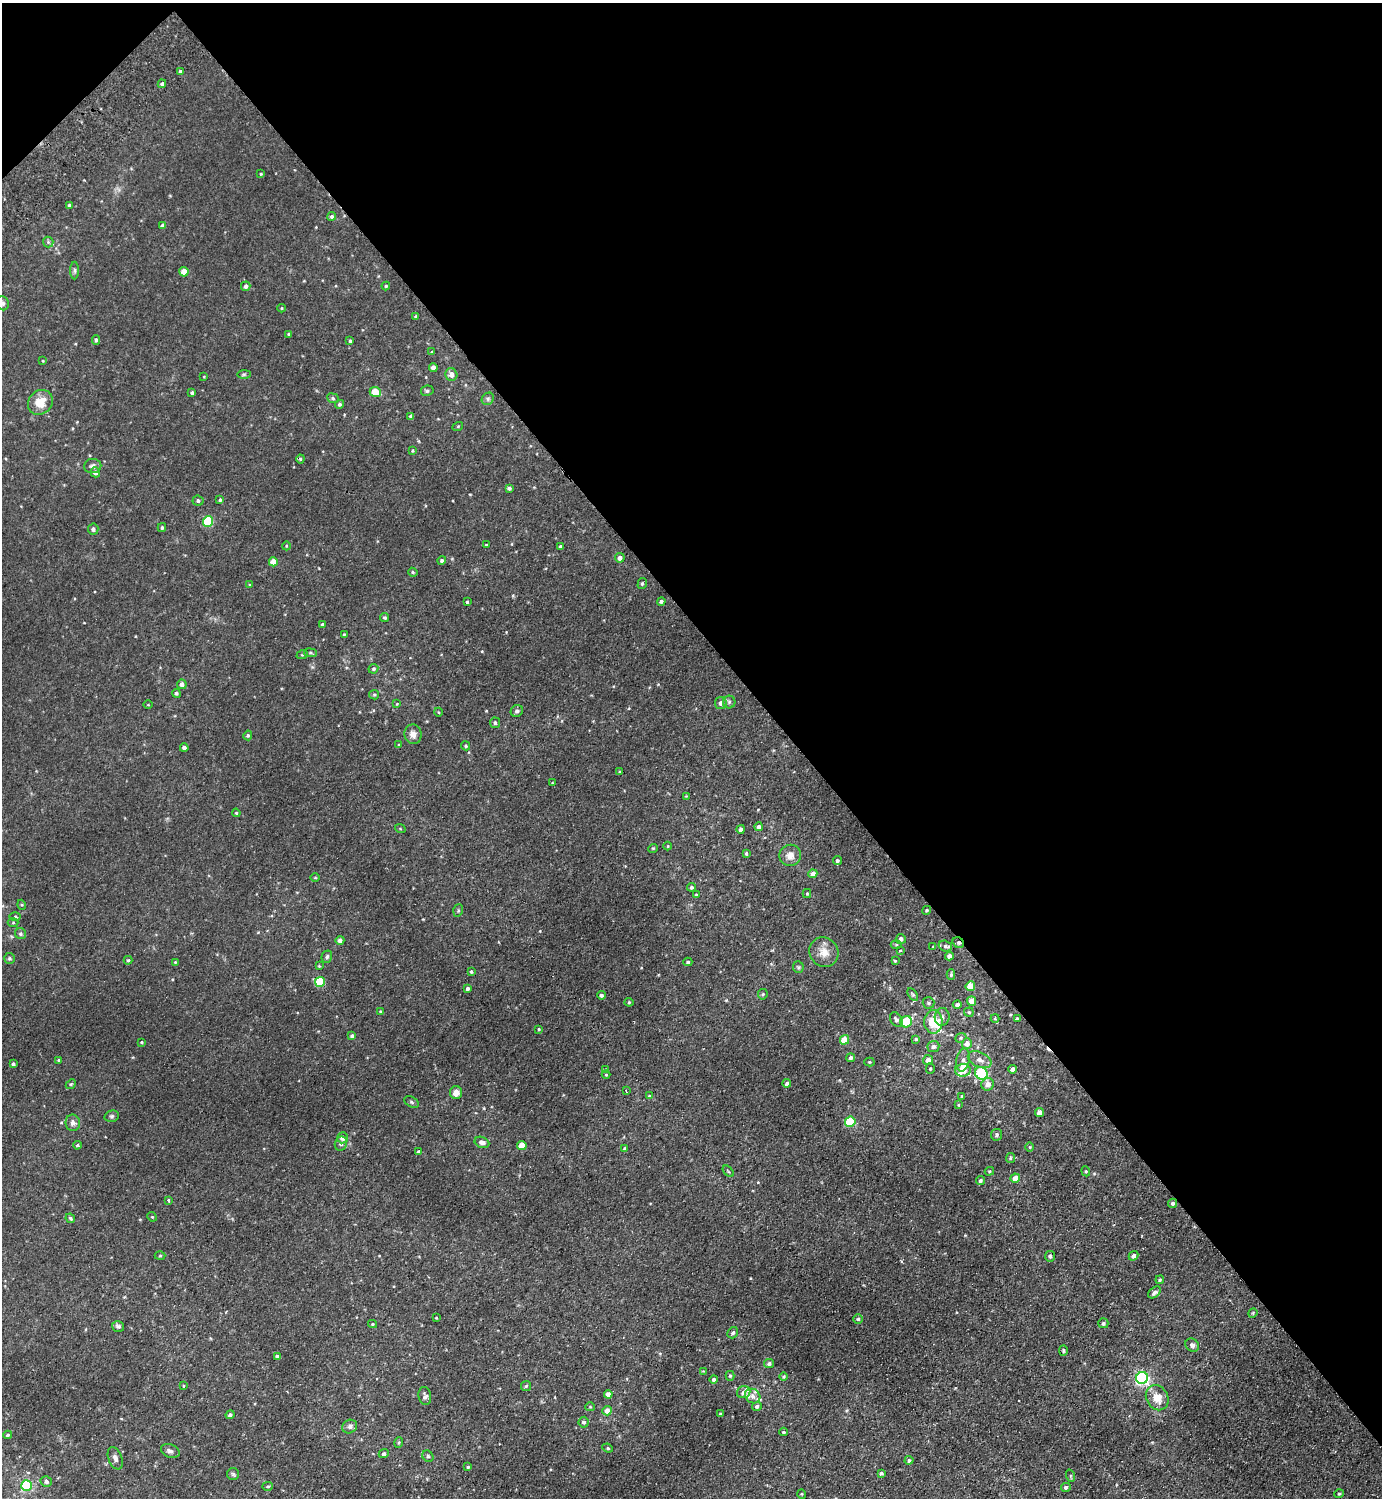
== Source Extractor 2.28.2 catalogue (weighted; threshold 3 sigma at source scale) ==
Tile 3 of 4 x 4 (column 3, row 1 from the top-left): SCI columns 2963-4342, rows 4532-6027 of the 6066 x 6072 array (HDU 1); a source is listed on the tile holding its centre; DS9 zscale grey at full resolution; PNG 1384 x 1500 px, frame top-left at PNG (2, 3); each listed source drawn as its Kron ellipse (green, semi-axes under 4 px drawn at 4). Shown black and unused: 43% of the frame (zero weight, under 2 of 3 exposures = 3% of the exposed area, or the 3 px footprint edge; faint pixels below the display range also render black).
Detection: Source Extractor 2.28.2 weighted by HDU 2 'WHT'; one run over the whole footprint, this tile lists its part. Background 0.0275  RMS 0.011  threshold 0.0484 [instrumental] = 3 sigma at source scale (4.5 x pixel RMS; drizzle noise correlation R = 1.50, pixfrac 1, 0.05/0.05 arcsec/px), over >= 5 px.
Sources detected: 253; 1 cosmic-ray / hot-pixel residue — neither listed nor drawn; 11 inside a brighter listed object's ellipse — not listed separately; the other 241 listed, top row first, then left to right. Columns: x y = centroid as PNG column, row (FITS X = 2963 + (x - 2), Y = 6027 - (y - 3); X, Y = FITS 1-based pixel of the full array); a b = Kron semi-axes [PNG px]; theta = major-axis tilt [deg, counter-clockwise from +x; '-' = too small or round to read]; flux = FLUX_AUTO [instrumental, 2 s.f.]
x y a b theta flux
180 71 3 2 - 1.4
162 84 4 4 - 1.7
261 174 4 3 - 0.94
69 205 4 3 - 1.3
332 216 4 4 - 2.1
162 226 4 4 - 3.5
48 242 5 5 - 1.6
75 270 9 4 -90 1.9
184 272 4 4 - 14
246 286 5 4 - 3.5
386 286 4 4 - 1.3
3 303 7 6 - 2.8
282 308 4 3 - 0.86
416 316 4 4 - 1.2
288 334 4 3 - 1.1
96 340 4 3 - 1.8
350 341 4 3 - 1.6
432 352 3 3 - 1.2
43 361 4 2 - 0.67
433 367 4 4 - 5.5
244 374 7 4 0 1.7
451 375 6 6 - 5.8
204 377 4 2 - 0.73
427 391 6 5 - 2
375 392 6 4 -21 23
192 393 4 3 - 1.9
333 398 6 5 - 1.9
488 399 6 5 - 2.1
40 402 13 11 44 18
340 404 4 4 - 1.9
411 416 4 4 - 2.8
458 426 5 3 - 0.87
412 451 3 3 - 1
300 459 4 4 - 1.2
93 466 8 7 - 3.6
95 472 5 4 - 4.7
509 488 4 3 - 2.7
220 500 4 3 - 1.1
198 501 5 5 - 2.1
208 521 5 5 - 65
162 528 4 3 - 1.6
93 529 5 5 - 3
486 545 4 3 - 0.71
286 546 4 3 - 0.96
560 547 4 3 - 2.5
620 558 4 4 - 5.2
442 561 4 4 - 2.4
273 562 4 4 - 14
413 572 5 4 - 1.3
642 584 6 4 74 1.5
250 585 3 3 - 1.2
661 601 4 4 - 2.4
467 602 3 3 - 1.2
384 618 4 4 - 1.7
322 625 3 3 - 2
344 634 3 3 - 0.92
310 653 6 3 -8 1.3
302 655 6 3 19 1.1
373 669 5 4 - 1.6
182 684 5 4 - 3.8
176 693 4 4 - 1.7
374 695 5 4 - 1.4
729 702 6 6 - 2.4
721 703 6 6 - 4.1
397 704 4 3 - 0.71
148 705 4 3 - 0.8
517 711 6 5 - 2.6
438 712 4 3 - 0.83
495 723 5 5 - 2
413 734 10 8 -81 6.1
248 735 5 4 - 1.7
399 745 4 4 - 1.2
466 746 5 4 - 1.5
184 748 4 4 - 2.9
620 772 4 3 - 1
552 783 4 3 - 0.76
686 796 4 4 - 0.74
236 813 4 3 - 1
759 827 4 4 - 3.2
400 828 5 3 - 1
741 829 4 4 - 3.2
668 846 4 3 - 0.88
653 848 5 3 - 0.89
746 853 4 3 - 1.3
790 855 11 10 - 8.2
837 861 5 4 - 1.9
813 874 4 4 - 8
315 878 5 3 - 0.94
691 887 4 4 - 2.1
807 893 4 4 - 1.1
696 895 4 4 - 1.1
22 905 5 3 - 1.1
458 910 6 5 - 1.7
927 910 4 4 - 1.5
15 917 6 4 0 1.3
13 923 5 3 - 1.1
21 934 6 5 - 2.2
901 939 5 5 - 3.1
340 940 4 4 - 3.5
958 943 6 5 - 2.1
896 944 5 3 - 1.2
945 946 7 5 -16 2
933 947 3 3 - 0.83
900 950 4 2 - 0.78
824 952 15 14 - 12
949 956 4 4 - 4.9
327 957 6 5 - 2
9 958 5 5 - 1.8
128 960 4 4 - 1.5
895 961 3 3 - 1.1
175 962 4 3 - 0.83
688 962 4 4 - 1.5
319 966 4 4 - 0.91
798 967 5 5 - 1.8
471 971 3 3 - 1.5
951 975 5 4 - 1.9
320 982 5 5 - 50
970 986 5 4 - 19
468 988 3 3 - 2.5
763 994 5 5 - 1.6
601 995 4 4 - 2.2
913 995 7 4 -58 1.6
972 1001 5 4 - 11
629 1002 4 4 - 1.2
929 1003 6 5 - 2
957 1005 4 4 - 3.5
381 1012 3 3 - 1.6
969 1012 5 4 - 1.3
942 1017 9 7 84 4.4
995 1018 4 4 - 0.94
1017 1018 3 3 - 0.96
896 1020 8 5 -56 3.1
906 1022 6 5 - 40
933 1022 11 9 -90 33
539 1029 3 3 - 0.93
352 1036 4 4 - 2.4
961 1038 6 4 22 1.6
916 1039 4 3 - 1.4
844 1040 5 4 - 18
141 1042 4 3 - 0.99
967 1043 5 5 - 6.3
933 1047 6 5 - 3.3
851 1058 4 4 - 2.6
59 1060 3 3 - 1.4
928 1060 5 5 - 6.6
963 1060 12 6 79 4.2
980 1060 12 7 -25 6.3
869 1062 5 4 - 1.2
13 1064 3 3 - 2.2
930 1069 5 4 - 1.2
1013 1069 4 4 - 3.9
606 1070 4 3 - 1.4
963 1070 8 6 3 9.3
981 1073 7 6 - 72
606 1075 4 3 - 0.82
787 1083 4 4 - 3.1
71 1084 5 4 - 1.3
988 1084 6 6 - 6.6
626 1091 3 3 - 0.85
456 1093 6 6 - 8.3
649 1096 4 3 - 1
962 1096 4 2 - 0.88
411 1102 8 5 -28 1.7
958 1105 3 3 - 1.3
1039 1113 4 4 - 9.5
112 1116 7 5 14 2
850 1122 5 5 - 37
73 1123 8 7 - 4.4
997 1135 6 5 - 2
342 1138 5 5 - 5
482 1142 7 5 -22 5.4
341 1144 7 6 - 3.1
77 1145 4 3 - 1.2
522 1146 4 4 - 17
1030 1147 5 3 - 0.86
625 1149 4 3 - 2.2
418 1151 3 3 - 0.92
1010 1158 5 4 - 1.3
728 1171 6 3 -46 1
989 1171 5 4 - 1.1
1086 1171 5 4 - 1.2
1015 1178 5 4 - 11
980 1180 4 3 - 2
168 1201 3 3 - 9.8
1173 1203 4 4 - 2.4
152 1217 5 4 - 1.1
70 1218 5 4 - 1.8
160 1256 5 3 - 1
1050 1256 5 5 - 2.6
1133 1256 5 4 - 3.6
1160 1280 4 3 - 1.2
1154 1292 7 5 43 4
1253 1313 5 4 - 1.1
436 1318 3 2 - 0.76
858 1319 5 4 - 1.6
1103 1323 5 5 - 1.9
373 1324 4 4 - 1.2
118 1326 6 5 - 2.3
733 1333 6 5 - 2.3
1192 1345 7 6 - 2.9
1063 1350 5 4 - 1.3
277 1356 4 3 - 2.3
769 1363 5 4 - 2.4
703 1371 3 3 - 0.72
730 1376 5 4 - 1.4
784 1376 4 4 - 1.3
1142 1378 6 6 - 220
714 1379 4 4 - 2.5
184 1386 4 3 - 0.82
526 1386 5 5 - 1.5
744 1392 7 6 - 5.3
608 1394 4 4 - 5.7
425 1396 9 6 -81 2.8
753 1396 8 7 - 3.9
1157 1398 13 10 -60 15
757 1406 5 4 - 2.3
590 1407 5 4 - 1
607 1411 5 4 - 7.5
721 1414 4 3 - 2.1
230 1415 4 4 - 2.7
584 1422 5 5 - 2.6
350 1427 7 6 - 3.1
783 1432 4 3 - 1.6
8 1435 4 4 - 1.6
399 1443 5 3 - 1.2
608 1448 5 4 - 1.4
170 1451 10 6 -22 3.4
384 1454 5 4 - 2.6
428 1456 6 5 - 1.7
115 1458 12 7 -69 4
909 1460 4 4 - 2.1
468 1467 4 3 - 1.2
881 1473 4 4 - 1.9
233 1474 6 6 - 1.9
1071 1476 6 4 -71 1.2
46 1481 6 5 - 3.1
26 1485 5 5 - 110
268 1486 5 4 - 1.3
1066 1487 5 4 - 2.5
802 1494 5 3 - 0.81
1339 1494 5 4 - 1.3
Overlapping masked pixels (flux is a lower limit): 1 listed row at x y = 958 943
Isophote crosses this tile's border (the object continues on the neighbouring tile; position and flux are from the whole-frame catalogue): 1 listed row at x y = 3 303